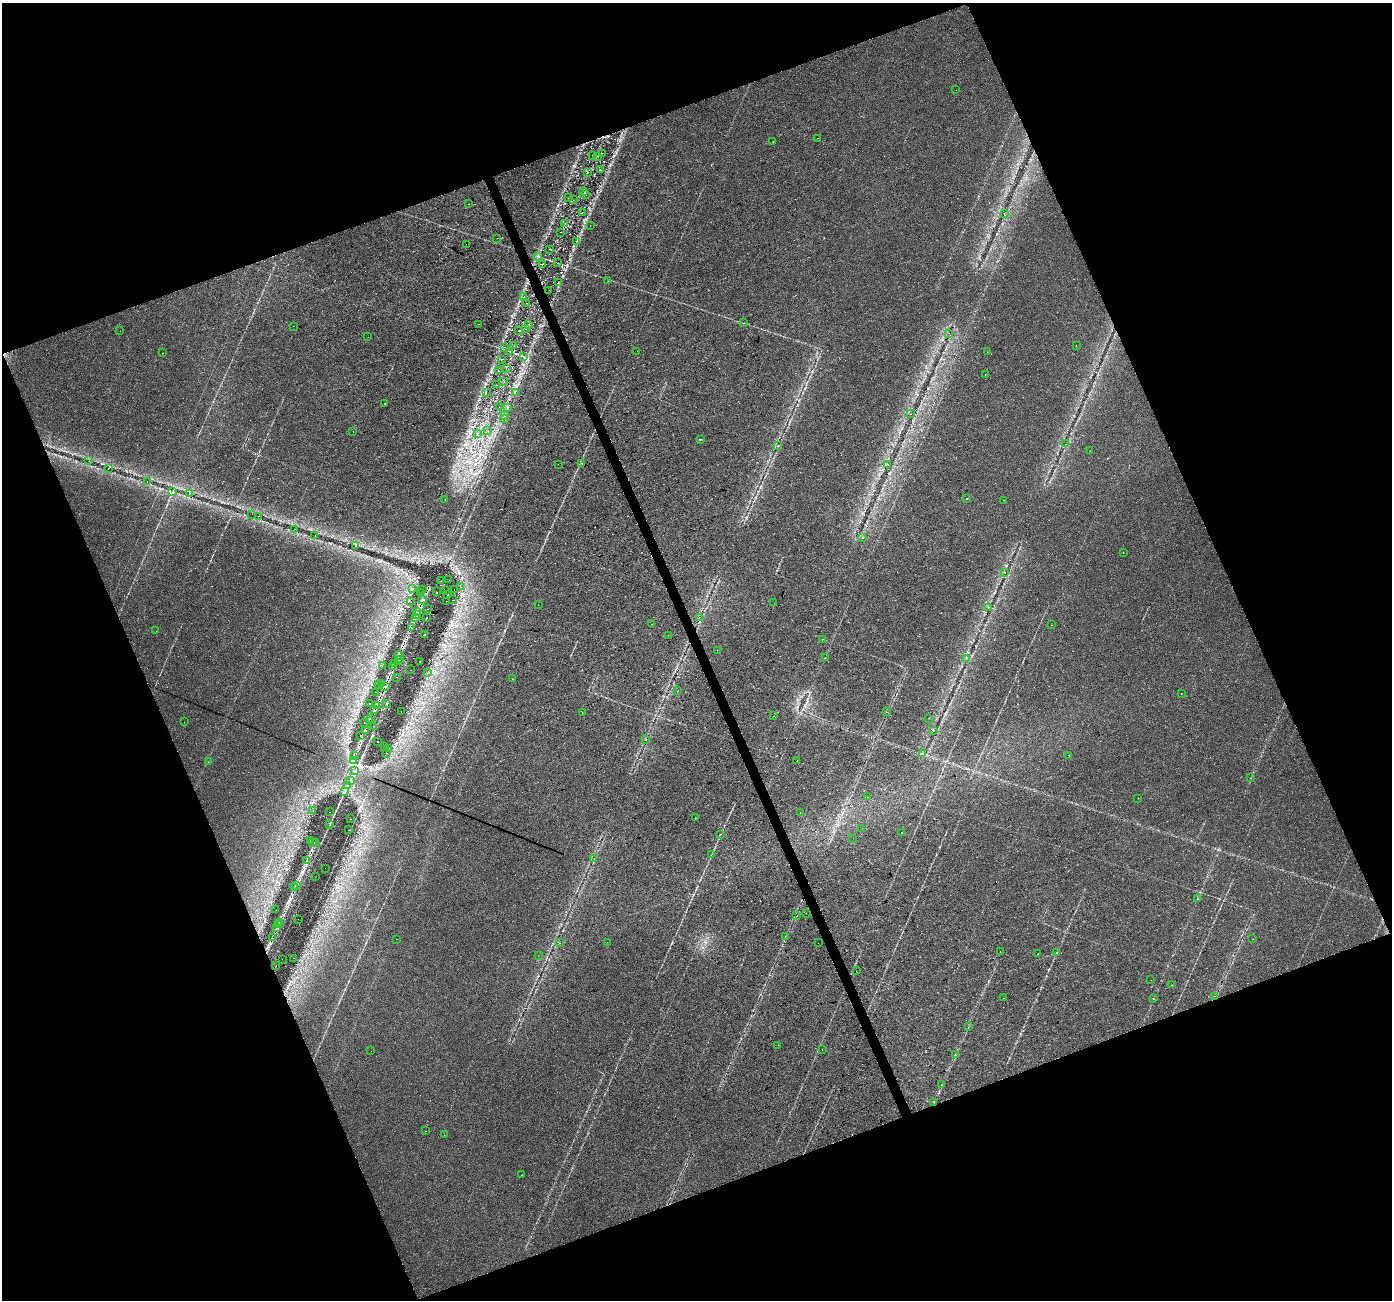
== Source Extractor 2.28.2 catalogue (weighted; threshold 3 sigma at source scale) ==
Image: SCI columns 1-5557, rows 79-5270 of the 5558 x 5405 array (HDU 1 of 3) = the unmasked area's bounding box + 8 px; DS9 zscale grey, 4 x 4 block average (1 PNG px = mean of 4 x 4 image px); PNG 1394 x 1302 px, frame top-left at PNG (2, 3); each listed source drawn as its Kron ellipse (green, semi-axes under 4 px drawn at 4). Shown black and unused: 42% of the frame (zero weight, under 2 of 3 exposures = <1% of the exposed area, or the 3 px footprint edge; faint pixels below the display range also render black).
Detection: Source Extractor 2.28.2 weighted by HDU 2 'WHT'. Background 0.0289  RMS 0.0048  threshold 0.0215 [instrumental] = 3 sigma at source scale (4.5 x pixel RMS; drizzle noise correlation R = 1.50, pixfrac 1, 0.0396/0.0396 arcsec/px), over >= 5 px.
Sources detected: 259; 18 cosmic-ray / hot-pixel residue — neither listed nor drawn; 10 coinciding with a brighter row at this scale — not listed separately; the other 231 listed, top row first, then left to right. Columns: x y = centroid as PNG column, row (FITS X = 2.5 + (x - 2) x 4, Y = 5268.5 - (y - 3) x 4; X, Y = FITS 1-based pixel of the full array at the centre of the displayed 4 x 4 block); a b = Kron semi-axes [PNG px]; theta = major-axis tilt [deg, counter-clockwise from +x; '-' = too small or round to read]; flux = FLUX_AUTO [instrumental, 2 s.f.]
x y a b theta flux
956 90 2 2 - 1.4
818 138 2 2 - 1.1
773 141 2 2 - 0.53
602 153 2 2 - 0.79
592 155 2 2 - 0.61
597 156 2 2 - 0.92
600 170 2 2 - 4.9
587 172 2 2 - 0.88
584 191 2 2 - 2.4
585 195 2 2 - 0.97
569 197 2 2 - 0.73
573 200 2 2 - 0.53
469 204 2 2 - 1.8
582 213 2 2 - 0.82
1004 213 2 2 - 0.44
565 223 2 2 - 0.67
590 225 2 2 - 0.88
561 232 2 2 - 0.46
497 238 2 2 - 1.3
576 241 2 2 - 1.1
466 244 2 2 - 2.4
550 249 2 2 - 1.1
538 257 3 2 - 2.9
558 263 2 2 - 0.45
542 264 2 2 - 2.2
608 281 2 2 - 0.51
558 283 2 2 - 1.2
549 290 2 2 - 0.5
524 297 3 2 - 1.9
527 303 2 2 - 0.6
744 323 2 2 - 0.68
478 324 2 2 - 3.7
528 324 2 2 - 3.4
293 326 2 2 - 4.4
525 328 2 2 - 0.66
120 331 2 2 - 0.48
519 331 2 2 - 1.2
949 333 2 2 - 2.3
368 337 2 2 - 0.4
514 345 2 2 - 0.44
1076 346 2 2 - 0.88
504 347 2 2 - 0.42
509 351 2 2 - 0.88
637 351 2 2 - 4.6
987 352 2 2 - 1.1
163 353 2 2 - 1.1
523 356 3 2 - 3.3
501 359 2 2 - 0.85
506 368 2 2 - 0.54
499 371 2 2 - 0.54
985 375 2 2 - 0.93
504 382 2 2 - 0.47
497 385 2 2 - 0.53
486 392 2 2 - 0.65
515 392 2 2 - 0.57
385 403 2 2 - 0.98
499 407 2 2 - 0.57
508 407 2 2 - 0.95
911 414 2 2 - 0.96
505 416 2 2 - 1.6
504 419 2 2 - 1.3
488 430 2 2 - 0.63
353 431 2 2 - 0.37
477 433 2 2 - 1
700 439 2 2 - 4.4
1065 444 2 2 - 0.57
778 446 2 2 - 0.94
1090 451 2 2 - 0.54
89 461 2 2 - 0.49
582 463 2 2 - 2
558 464 2 2 - 0.46
888 465 2 2 - 0.6
108 468 2 2 - 2.3
147 481 2 2 - 1.6
173 491 3 2 - 2.2
190 493 2 2 - 1.1
445 499 2 2 - 0.95
967 499 2 2 - 1.1
1004 500 2 2 - 0.74
252 514 2 2 - 3.1
258 516 2 2 - 1.2
294 529 2 2 - 0.56
315 536 2 2 - 0.99
862 538 2 2 - 2.4
355 546 2 2 - 0.87
1123 552 2 2 - 0.83
1005 573 2 2 - 0.68
449 580 2 2 - 0.7
441 581 2 2 - 5.5
461 587 2 2 - 0.89
413 588 2 2 - 0.93
454 589 2 2 - 0.41
423 590 2 2 - 1.2
446 591 2 2 - 1.7
420 592 2 2 - 0.99
436 592 2 2 - 6.6
448 595 2 2 - 2.9
423 600 2 2 - 4.6
452 600 2 2 - 0.56
446 601 2 2 - 0.49
411 602 2 2 - 0.51
774 603 2 2 - 0.43
538 605 2 2 - 2.3
989 607 2 2 - 0.85
427 609 2 2 - 1.3
417 612 2 2 - 5.5
416 614 2 2 - 11
416 617 2 2 - 2.2
427 618 2 2 - 4.3
699 618 2 2 - 0.93
652 624 2 2 - 0.44
1051 625 2 2 - 0.89
411 627 2 2 - 2.7
156 631 2 2 - 1.5
425 634 2 2 - 2.5
668 635 2 2 - 1.5
822 639 2 2 - 0.57
717 650 2 2 - 0.49
399 655 4 2 - 13
825 658 2 2 - 0.65
966 658 2 2 - 1.2
398 660 2 2 - 3.4
400 660 2 2 - 9.2
420 661 2 2 - 0.53
395 663 2 2 - 4.9
382 666 2 2 - 0.69
393 667 2 2 - 2.3
411 670 2 2 - 0.73
428 673 3 2 - 1.8
397 677 2 2 - 0.83
512 679 2 2 - 0.51
382 684 2 2 - 0.49
378 686 2 2 - 1
385 687 2 2 - 6.8
678 691 2 2 - 0.92
376 692 2 2 - 0.52
1181 693 2 2 - 1.3
369 704 2 2 - 1.7
386 704 2 2 - 12
376 706 2 2 - 8.1
374 710 2 2 - 3.7
401 711 2 2 - 0.33
886 712 2 2 - 0.55
582 713 2 2 - 1.2
774 716 2 2 - 0.82
371 718 2 2 - 4.2
929 718 2 2 - 0.4
370 721 2 2 - 0.65
184 722 2 2 - 1.4
364 723 2 2 - 3
374 726 2 2 - 3.3
365 730 2 2 - 4.1
934 730 2 2 - 0.56
360 735 2 2 - 0.97
646 740 2 2 - 0.43
377 742 2 2 - 2
384 747 2 2 - 1.1
389 748 2 2 - 0.79
387 753 2 2 - 0.54
922 754 2 2 - 1.1
1068 755 2 2 - 0.72
354 756 2 2 - 0.91
353 760 2 2 - 2.3
797 761 2 2 - 1.9
208 762 2 2 - 0.63
355 771 2 2 - 1.5
1251 778 2 2 - 0.56
350 780 3 2 - 1.9
348 786 2 2 - 2
345 792 2 2 - 2.1
868 797 2 2 - 2.1
1138 798 2 2 - 0.8
313 811 2 2 - 0.47
330 812 2 2 - 1.2
800 812 2 2 - 1.1
695 818 2 2 - 0.64
351 819 2 2 - 1.2
330 824 2 2 - 0.66
862 828 2 2 - 0.38
348 830 2 2 - 0.57
901 833 2 2 - 1.1
720 834 2 2 - 0.81
853 838 2 2 - 1.2
311 841 2 2 - 0.89
312 842 2 2 - 1.7
315 842 2 2 - 4.6
712 854 2 2 - 0.43
594 858 2 2 - 0.55
307 861 2 2 - 4.3
325 868 2 2 - 0.46
315 877 2 2 - 0.85
296 885 2 2 - 7
295 888 2 2 - 8.6
1197 899 2 2 - 0.72
276 910 2 2 - 0.45
806 913 2 2 - 0.56
797 916 2 2 - 0.57
298 919 2 2 - 0.44
280 923 2 2 - 3.2
279 924 2 2 - 6.1
277 928 2 2 - 6.1
786 936 2 2 - 0.74
272 938 2 2 - 5.9
396 939 2 2 - 2.1
1253 939 2 2 - 0.47
607 942 2 2 - 0.84
560 943 2 2 - 1.8
818 943 2 2 - 0.41
1000 952 2 2 - 0.63
1056 953 3 2 - 1.2
1038 954 2 2 - 1.6
538 956 2 2 - 0.49
293 958 2 2 - 0.51
282 959 2 2 - 0.94
276 966 2 2 - 3.6
856 971 2 2 - 0.58
1151 980 2 2 - 0.78
1172 985 2 2 - 1.7
1215 996 2 2 - 0.81
1004 998 2 2 - 0.91
1153 998 2 2 - 0.77
968 1027 2 2 - 1.2
778 1045 2 2 - 0.87
822 1049 2 2 - 0.95
371 1051 2 2 - 0.53
955 1055 2 2 - 1.1
941 1085 2 2 - 0.57
934 1102 2 2 - 1.2
426 1131 2 2 - 0.58
444 1135 2 2 - 0.41
521 1175 2 2 - 0.73
Overlapping masked pixels (flux is a lower limit): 23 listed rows (the first 20) at x y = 417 612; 416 614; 416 617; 411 627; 399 655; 398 660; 395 663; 393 667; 385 687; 376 706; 374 710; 371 718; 370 721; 365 730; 354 756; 315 842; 307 861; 296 885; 295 888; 280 923
Diffuse or blended objects may show on this block-average render without a row.